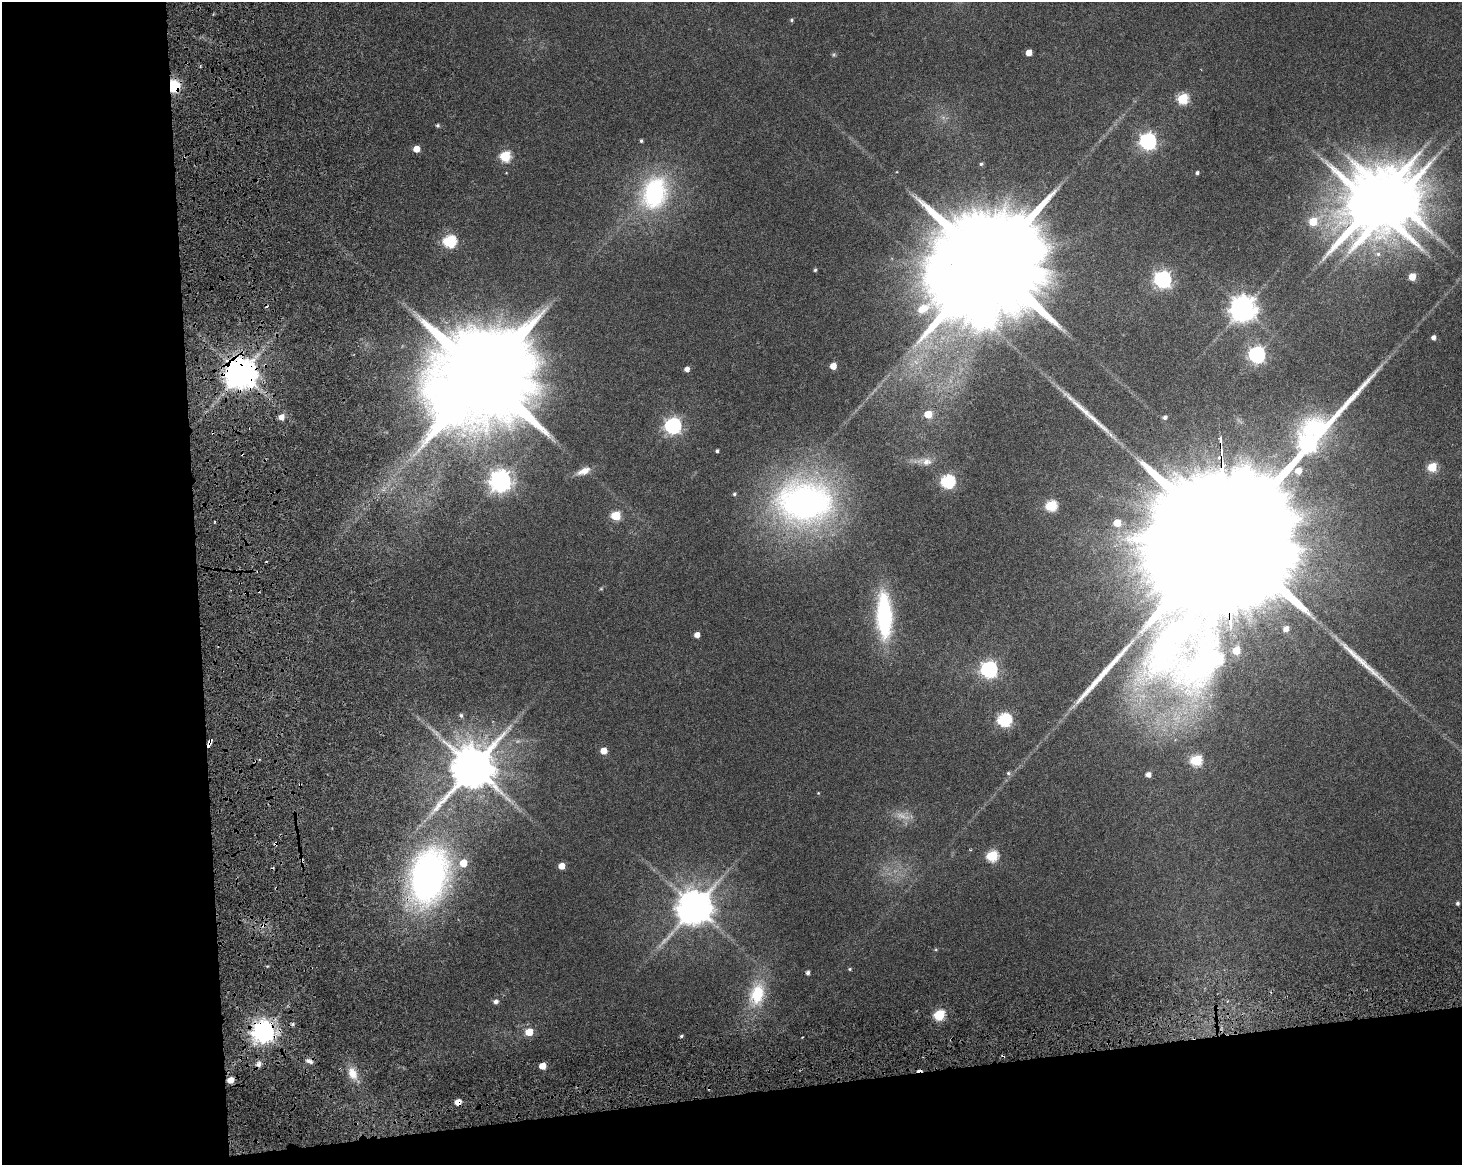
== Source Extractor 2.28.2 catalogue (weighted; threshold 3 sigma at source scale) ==
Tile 10 of 3 x 4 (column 1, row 4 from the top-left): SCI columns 80-1539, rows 160-1322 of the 4717 x 4901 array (HDU 1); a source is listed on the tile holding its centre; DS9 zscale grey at full resolution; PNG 1464 x 1167 px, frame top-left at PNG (2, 2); no overlay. Shown black and unused: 20% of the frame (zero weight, under 3 of 6 exposures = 11% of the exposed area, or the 3 px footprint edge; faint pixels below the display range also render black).
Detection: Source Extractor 2.28.2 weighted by HDU 2 'WHT'; one run over the whole footprint, this tile lists its part. Background 0.0622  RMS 0.0032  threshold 0.0131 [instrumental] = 3 sigma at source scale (4.09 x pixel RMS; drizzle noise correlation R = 1.36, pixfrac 0.8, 0.0396/0.0396 arcsec/px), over >= 5 px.
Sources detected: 102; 4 too faint to see at this stretch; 1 inside a brighter object's white glare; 11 cosmic-ray / hot-pixel residue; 3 long thin detections or spike segments (spike, bleed or trail) — not listed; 1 inside a brighter listed object's ellipse — not listed separately; the other 82 listed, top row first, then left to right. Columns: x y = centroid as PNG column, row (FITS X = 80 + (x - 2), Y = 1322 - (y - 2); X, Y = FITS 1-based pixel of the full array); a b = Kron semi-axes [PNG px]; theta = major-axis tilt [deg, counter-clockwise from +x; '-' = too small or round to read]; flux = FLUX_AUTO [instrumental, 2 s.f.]
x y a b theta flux
791 20 5 4 - 0.52
1029 52 5 4 - 3.8
200 66 3 3 - 0.33
174 86 11 9 -83 11
1183 99 6 6 - 26
438 125 5 4 - 0.58
641 141 4 3 - 0.53
1148 141 7 7 - 110
416 149 5 5 - 4.3
505 156 6 6 - 23
981 164 5 4 - 0.59
1197 173 4 4 - 0.65
654 193 41 31 70 43
1372 204 19 14 83 2600
1313 222 6 6 - 9.1
450 241 6 6 - 42
989 264 41 25 -90 14000
815 270 4 4 - 0.52
1412 277 5 5 - 6.9
1163 279 7 7 - 130
923 308 16 10 28 3
1243 308 9 8 - 400
1433 338 5 4 - 1.4
1257 355 7 7 - 110
833 366 5 5 - 4.5
687 369 5 4 - 2.1
241 373 9 9 - 680
483 376 31 24 89 11000
928 414 6 5 - 8
281 417 5 5 - 2.7
1165 417 5 4 - 0.92
673 426 7 7 - 100
717 451 4 3 - 0.59
927 461 22 11 -8 4
1432 467 5 5 - 15
584 471 18 8 22 3.5
1298 471 5 5 - 5.3
501 481 9 8 - 250
948 481 6 6 - 53
734 494 5 4 - 0.51
805 502 59 46 -1 130
1051 506 6 6 - 27
616 516 6 5 - 16
215 522 3 2 - 0.26
1117 523 5 5 - 7.6
1225 539 110 34 90 47000
601 589 6 4 1 0.36
884 615 44 14 -88 40
1286 629 6 5 - 2.2
697 635 5 5 - 2.3
1236 651 6 5 - 8.2
989 669 7 7 - 110
461 715 6 5 - 0.82
1004 720 7 6 - 53
209 743 8 3 70 2.8
604 751 5 5 - 4.1
1196 760 6 6 - 29
473 767 14 12 50 1600
1008 773 7 5 -15 0.67
1148 775 5 5 - 1.8
300 784 4 4 - 0.37
818 793 4 3 - 0.26
992 856 6 6 - 28
561 866 5 5 - 3.9
428 877 60 38 75 120
1458 903 5 4 - 0.61
695 907 12 10 38 880
936 949 6 4 0 0.35
850 969 5 4 - 0.4
808 973 5 4 - 0.96
757 994 30 18 78 15
496 1002 6 5 - 1.2
939 1015 6 5 - 27
292 1024 5 4 - 0.63
264 1031 8 7 - 310
529 1032 6 5 - 6.3
681 1036 4 3 - 0.53
309 1061 10 5 -21 1.3
258 1064 9 7 58 1.5
542 1066 5 5 - 4.6
352 1073 18 11 -66 4.7
458 1102 5 4 - 4.2
Overlapping masked pixels (flux is a lower limit): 9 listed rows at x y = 174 86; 241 373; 1225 539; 209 743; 300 784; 428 877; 264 1031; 309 1061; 458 1102